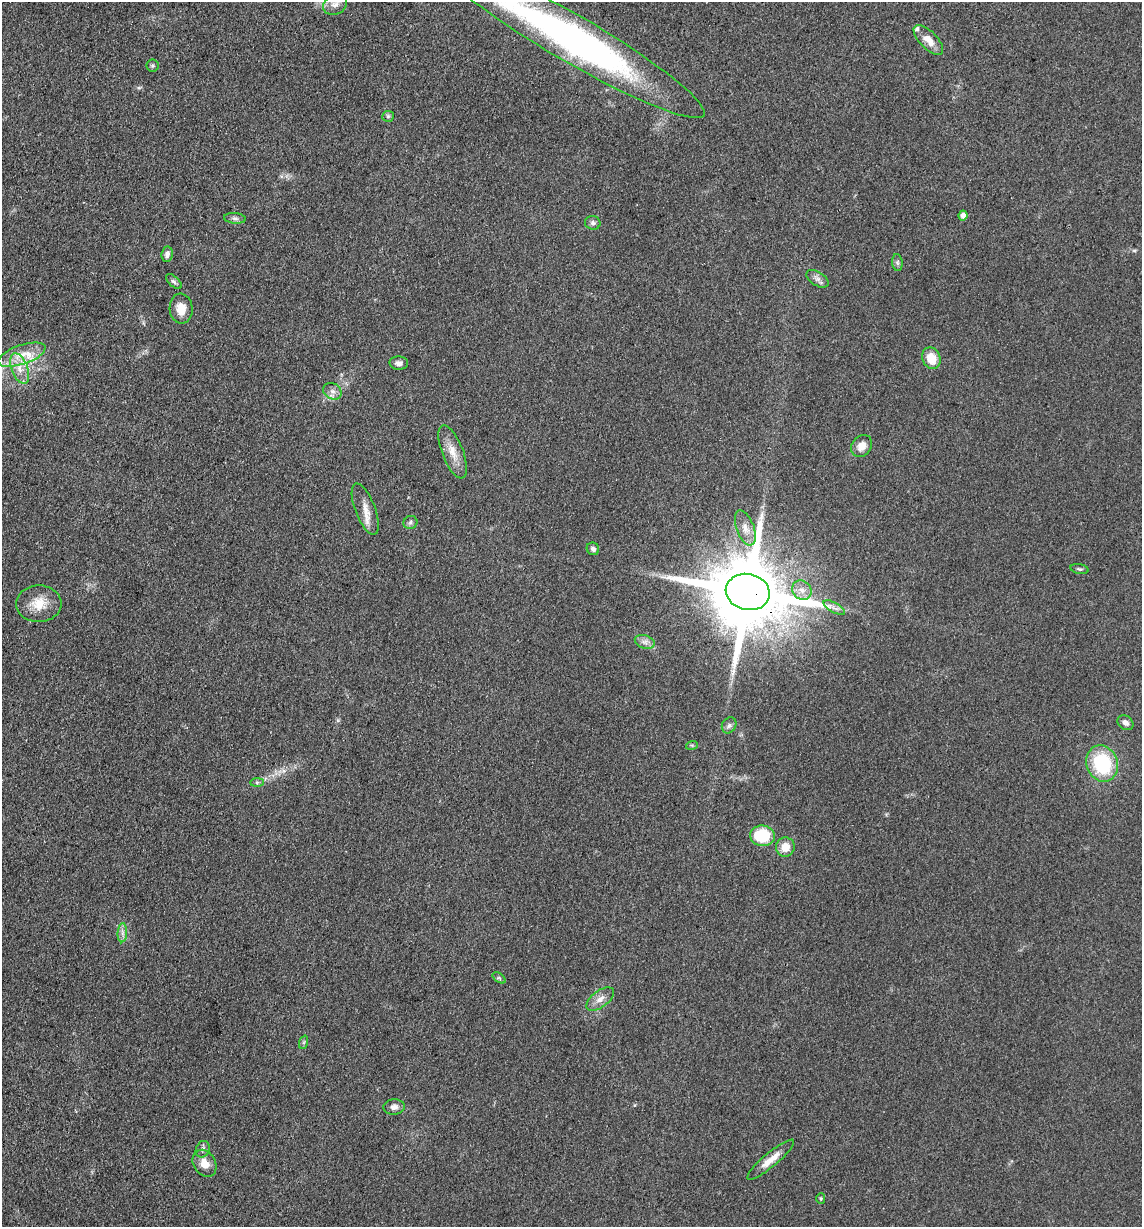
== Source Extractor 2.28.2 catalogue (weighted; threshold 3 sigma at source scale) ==
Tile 11 of 4 x 4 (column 3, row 3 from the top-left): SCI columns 2526-3665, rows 1231-2455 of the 4932 x 4909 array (HDU 1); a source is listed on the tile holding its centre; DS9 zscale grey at full resolution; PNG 1144 x 1229 px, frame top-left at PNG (2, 2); each listed source drawn as its Kron ellipse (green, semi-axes under 4 px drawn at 4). Shown black and unused: <1% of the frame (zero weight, under 3 of 4 exposures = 1% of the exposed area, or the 3 px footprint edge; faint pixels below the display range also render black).
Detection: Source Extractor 2.28.2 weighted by HDU 2 'WHT'; one run over the whole footprint, this tile lists its part. Background 0.103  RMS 0.0072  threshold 0.0324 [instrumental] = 3 sigma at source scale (4.5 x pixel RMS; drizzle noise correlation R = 1.50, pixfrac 1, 0.05/0.05 arcsec/px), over >= 5 px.
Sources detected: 49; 3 inside a brighter listed object's ellipse — not listed separately; the other 46 listed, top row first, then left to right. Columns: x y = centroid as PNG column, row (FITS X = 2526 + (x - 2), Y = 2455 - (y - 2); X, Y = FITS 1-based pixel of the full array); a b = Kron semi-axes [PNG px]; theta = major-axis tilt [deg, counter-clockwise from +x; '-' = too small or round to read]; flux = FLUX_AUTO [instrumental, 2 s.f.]
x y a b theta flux
335 5 12 9 24 6.1
571 38 154 23 -30 320
928 40 19 8 -46 8.7
152 66 6 6 - 1.3
388 116 6 5 - 1.2
963 215 5 4 - 3.8
235 218 11 5 -5 2.1
593 223 8 7 - 2.3
167 254 8 5 81 3
897 262 8 5 -84 1.5
817 279 12 7 -33 3.2
174 282 10 5 -42 1.9
181 309 15 11 -85 9.2
22 355 25 9 19 12
931 358 11 9 -68 13
399 363 9 6 -2 3.2
20 368 16 8 -69 8.3
332 391 10 7 -30 3.7
862 446 12 9 50 6.7
453 452 28 10 -69 11
365 509 27 10 -69 9.1
410 522 7 6 - 1.9
745 528 18 8 -69 7
593 549 6 6 - 2.1
1080 569 9 4 -10 1.4
802 590 10 9 - 5.5
748 592 22 18 -13 11000
39 604 23 18 1 14
834 608 12 5 -31 3
645 642 10 6 -18 3.3
1125 723 9 7 -37 3.4
729 725 8 6 57 2.2
692 745 6 4 16 0.93
1102 763 18 15 -70 49
257 782 7 4 0 1.4
762 836 12 10 -6 32
785 847 9 9 - 9.6
122 933 9 4 87 2.7
499 978 7 4 -36 1.1
600 999 16 8 36 5.5
304 1042 7 4 71 1.3
394 1107 11 7 4 3.8
203 1149 8 6 66 2.3
771 1160 30 7 40 9.2
204 1163 14 11 -59 8.3
821 1199 5 4 - 1.1
Overlapping masked pixels (flux is a lower limit): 2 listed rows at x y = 571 38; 748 592
Isophote crosses this tile's border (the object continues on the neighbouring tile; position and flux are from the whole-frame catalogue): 2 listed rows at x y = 335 5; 571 38